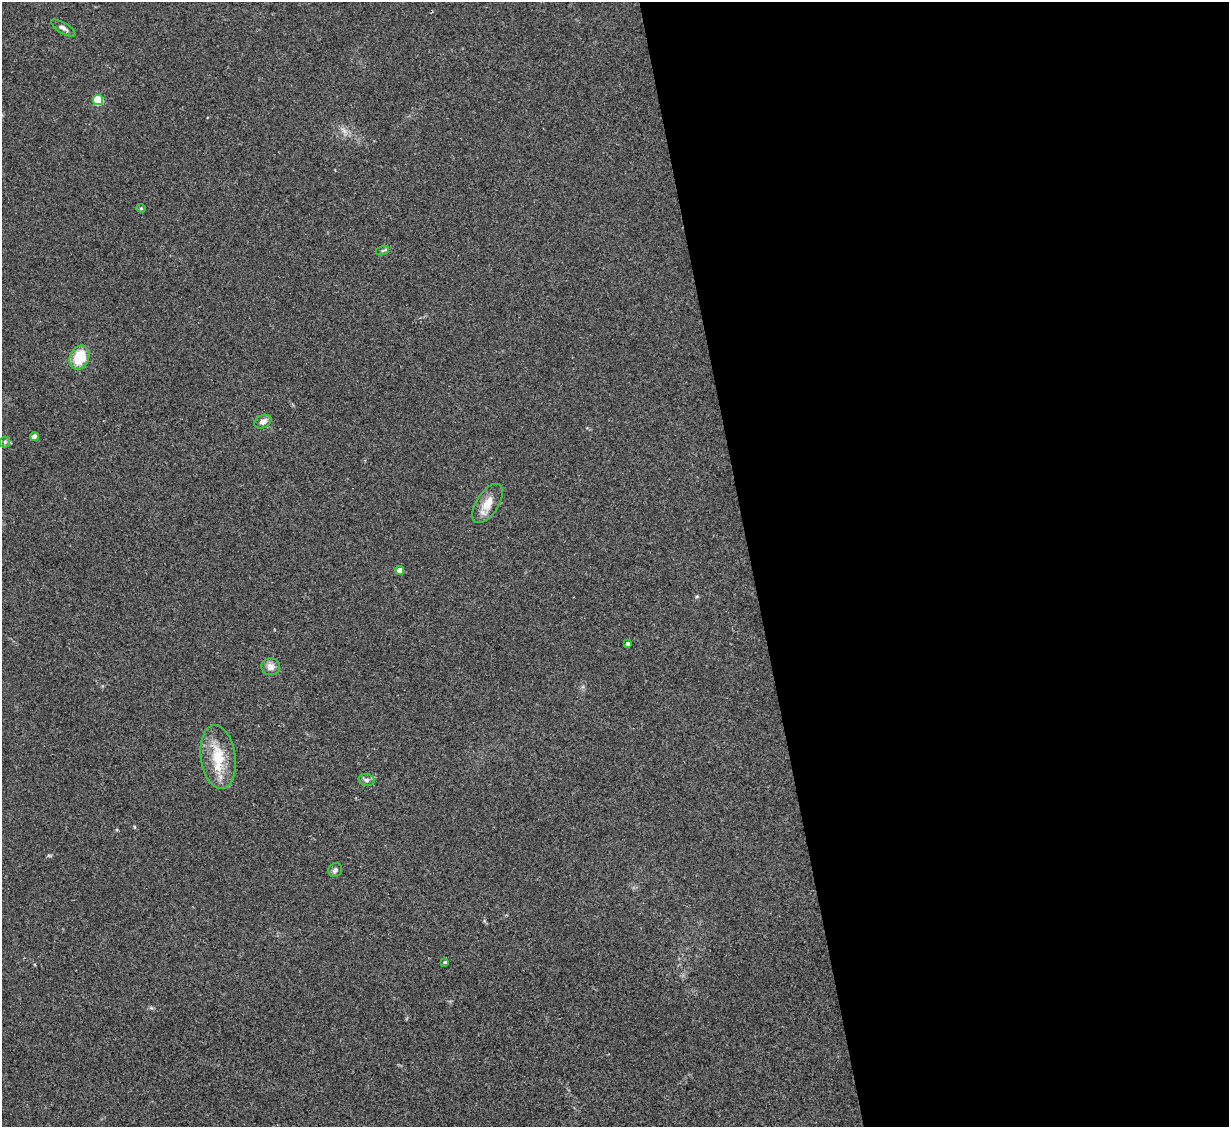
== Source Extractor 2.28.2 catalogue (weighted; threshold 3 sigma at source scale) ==
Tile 8 of 4 x 4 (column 4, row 2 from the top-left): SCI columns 3683-4909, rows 2502-3626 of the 4909 x 4890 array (HDU 1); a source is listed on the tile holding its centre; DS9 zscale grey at full resolution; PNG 1231 x 1129 px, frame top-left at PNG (2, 2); each listed source drawn as its Kron ellipse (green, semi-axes under 4 px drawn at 4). Shown black and unused: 39% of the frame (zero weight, under 2 of 3 exposures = <1% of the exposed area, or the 3 px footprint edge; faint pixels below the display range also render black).
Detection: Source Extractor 2.28.2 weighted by HDU 2 'WHT'; one run over the whole footprint, this tile lists its part. Background 0.0784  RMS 0.0093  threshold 0.0417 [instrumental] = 3 sigma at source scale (4.5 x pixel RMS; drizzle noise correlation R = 1.50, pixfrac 1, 0.05/0.05 arcsec/px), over >= 5 px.
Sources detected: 16; all 16 listed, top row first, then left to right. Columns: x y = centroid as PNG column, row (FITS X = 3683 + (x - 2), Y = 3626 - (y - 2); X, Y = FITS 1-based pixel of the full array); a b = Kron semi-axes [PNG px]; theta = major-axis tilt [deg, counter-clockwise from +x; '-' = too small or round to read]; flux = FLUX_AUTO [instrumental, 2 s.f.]
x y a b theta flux
63 28 14 5 -31 3.5
98 100 5 5 - 48
141 208 4 4 - 1
383 250 7 4 19 1.3
79 358 12 9 65 28
263 422 9 6 25 4.9
34 437 4 4 - 7.4
5 442 5 5 - 1.7
487 503 22 11 57 13
400 570 4 4 - 7.8
628 644 4 3 - 2.6
271 667 9 8 - 5.8
218 757 32 17 -82 30
367 780 8 6 -16 2.5
335 870 7 6 - 2.8
445 962 3 3 - 1.3